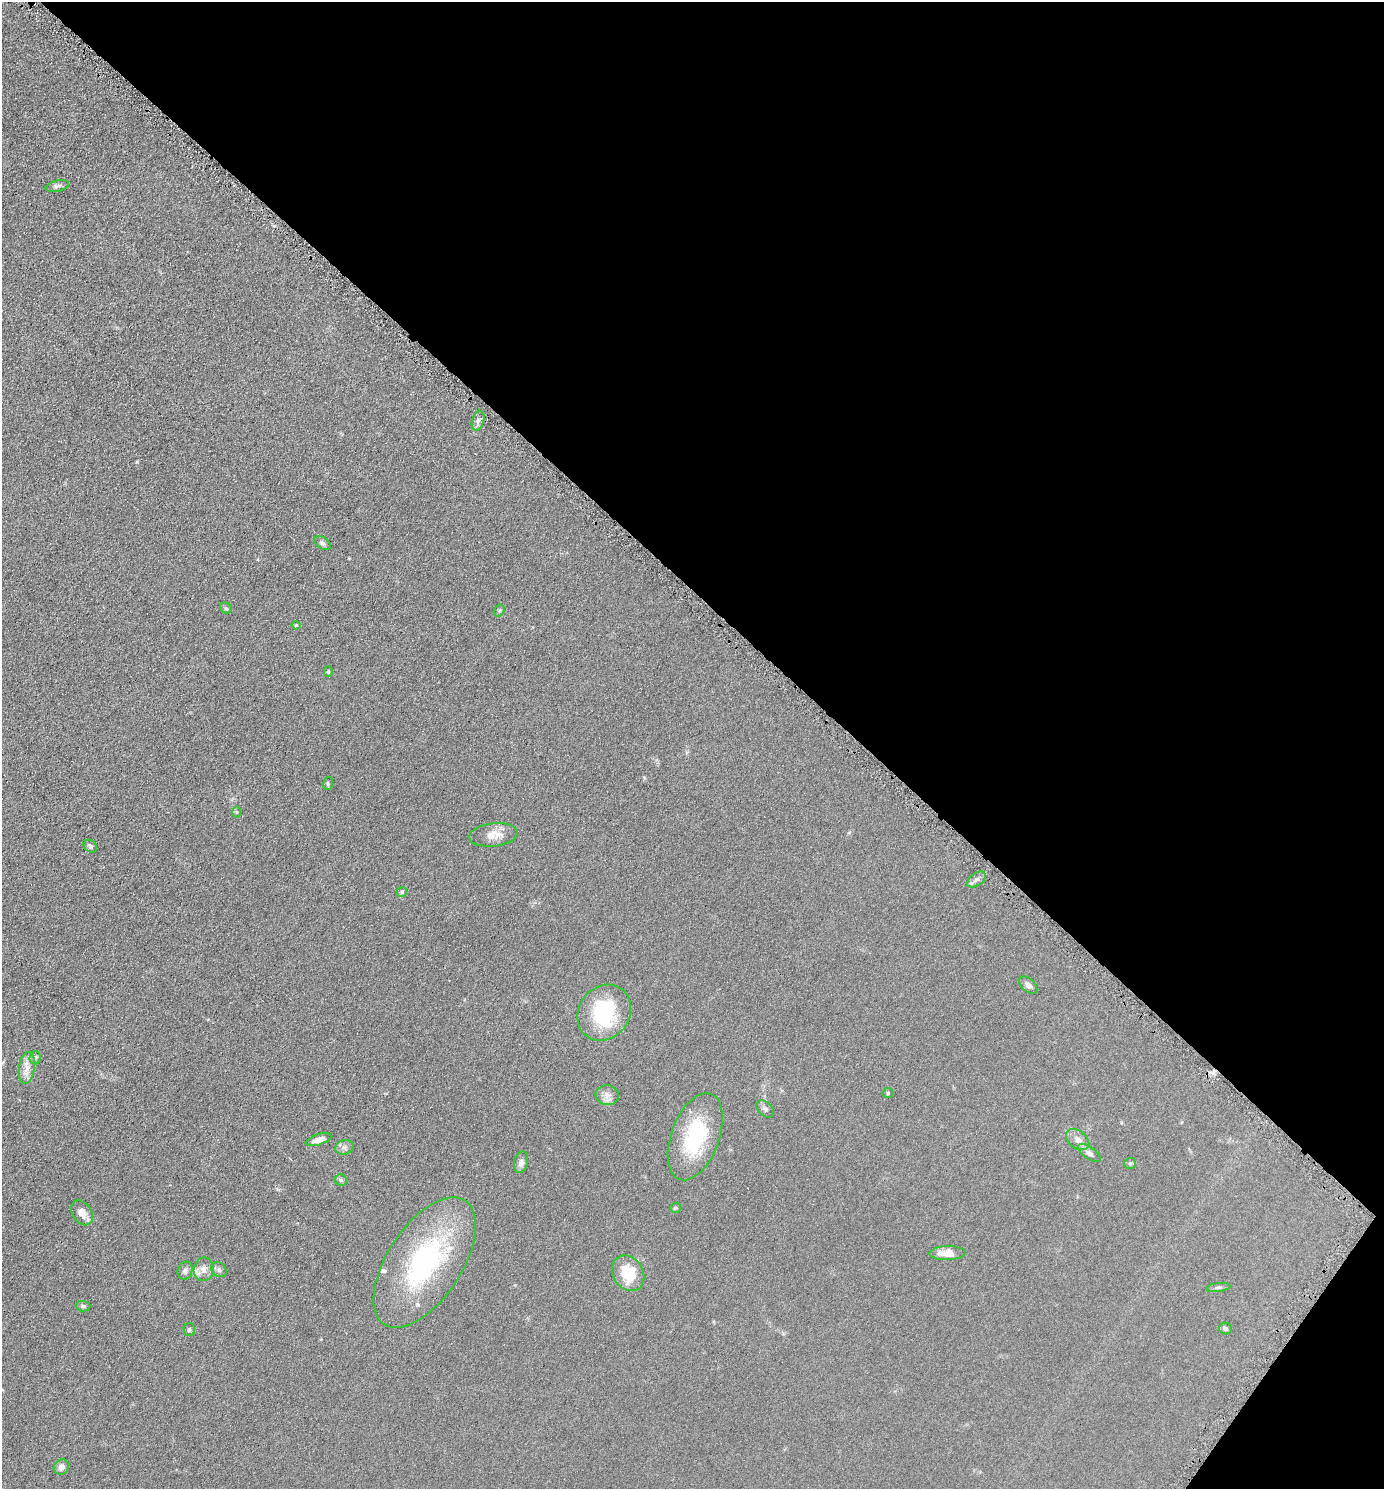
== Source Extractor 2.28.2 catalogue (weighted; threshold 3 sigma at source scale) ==
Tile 8 of 4 x 4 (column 4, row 2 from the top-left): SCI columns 4298-5679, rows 2983-4469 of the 5970 x 5964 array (HDU 1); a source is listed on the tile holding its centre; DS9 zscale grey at full resolution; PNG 1386 x 1491 px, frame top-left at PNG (2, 2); each listed source drawn as its Kron ellipse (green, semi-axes under 4 px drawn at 4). Shown black and unused: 41% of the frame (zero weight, under 4 of 8 exposures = <1% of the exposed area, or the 3 px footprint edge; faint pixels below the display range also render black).
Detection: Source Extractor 2.28.2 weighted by HDU 2 'WHT'; one run over the whole footprint, this tile lists its part. Background 0.0901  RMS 0.0078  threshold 0.032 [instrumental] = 3 sigma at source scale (4.09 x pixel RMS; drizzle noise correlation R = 1.36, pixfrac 0.8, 0.05/0.05 arcsec/px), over >= 5 px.
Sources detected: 45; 1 inside a brighter object's white glare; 1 cosmic-ray / hot-pixel residue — neither listed nor drawn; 2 inside a brighter listed object's ellipse — not listed separately; the other 41 listed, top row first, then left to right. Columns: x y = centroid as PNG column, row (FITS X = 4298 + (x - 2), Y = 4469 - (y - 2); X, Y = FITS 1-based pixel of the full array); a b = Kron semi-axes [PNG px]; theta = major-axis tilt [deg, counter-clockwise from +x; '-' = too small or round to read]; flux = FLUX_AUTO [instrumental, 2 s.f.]
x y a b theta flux
57 186 12 5 14 2
478 421 10 6 73 2.4
322 543 9 5 -35 1.7
226 608 6 5 - 1.1
499 611 6 5 - 0.91
296 625 4 4 - 0.9
328 672 5 4 - 0.79
328 784 6 5 - 1
237 812 6 4 89 0.81
493 835 24 11 7 8.9
90 846 7 6 - 1.8
976 879 10 6 35 2.2
402 892 5 5 - 1.4
1028 985 11 6 -43 2.5
604 1013 29 25 52 50
35 1058 6 5 - 1.3
27 1068 16 8 82 5.8
888 1093 5 5 - 0.95
607 1095 12 9 -7 4.2
765 1109 10 7 -44 2
695 1137 45 24 70 49
318 1140 13 5 18 4.9
1078 1140 13 8 -39 4.2
344 1147 9 7 16 2.3
1089 1153 13 6 -35 2.4
521 1162 11 7 76 2.8
1130 1163 6 5 - 1.1
341 1180 6 5 - 1.3
675 1208 5 5 - 1
82 1213 13 9 -55 5.5
947 1253 18 7 1 8.2
425 1263 74 37 57 110
204 1269 12 10 81 4.7
219 1270 8 6 -43 1.9
185 1271 9 7 69 2.4
628 1273 19 15 -58 22
1218 1287 12 4 6 1.5
83 1306 7 5 -1 1.3
1225 1329 6 5 - 1.7
189 1330 6 5 - 1.3
61 1467 8 7 - 3.2